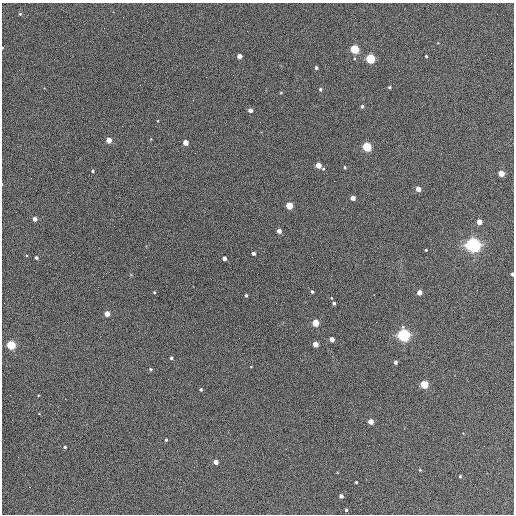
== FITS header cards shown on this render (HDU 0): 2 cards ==
NAXIS1  =                  512 / Axis length
NAXIS2  =                  512 / Axis length

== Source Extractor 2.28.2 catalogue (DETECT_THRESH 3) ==
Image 512 x 512 px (HDU 0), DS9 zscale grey, 1 PNG px = 1 image px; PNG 516 x 516 px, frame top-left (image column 1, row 512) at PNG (2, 3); no overlay
Background 406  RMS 22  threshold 64.8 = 3 sigma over >= 5 px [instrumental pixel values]
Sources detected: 62; all 62 listed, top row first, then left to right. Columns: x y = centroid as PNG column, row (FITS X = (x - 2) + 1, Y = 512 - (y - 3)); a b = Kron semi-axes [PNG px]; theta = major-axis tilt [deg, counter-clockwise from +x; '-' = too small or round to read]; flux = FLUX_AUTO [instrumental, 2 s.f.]
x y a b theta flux
20 14 4 4 - 1800
2 48 2 2 - 1100
354 49 4 4 - 120000
239 56 4 4 - 13000
426 56 3 3 - 1800
370 59 4 4 - 160000
316 68 3 3 - 3200
206 77 2 2 - 610
389 87 3 3 - 1900
320 89 4 4 - 2600
281 93 4 3 - 1400
362 106 4 4 - 2600
250 110 4 4 - 8700
158 121 3 3 - 1100
109 140 4 4 - 20000
185 143 4 4 - 17000
367 147 4 4 - 140000
318 165 4 4 - 27000
345 167 3 3 - 1800
93 171 3 3 - 2000
501 173 4 4 - 32000
418 189 4 4 - 16000
353 198 4 4 - 12000
289 205 4 4 - 54000
35 219 4 4 - 8900
479 222 4 4 - 20000
279 231 4 4 - 10000
473 245 5 5 - 780000
426 250 3 2 - 1500
253 253 3 3 - 4300
312 257 2 2 - 670
36 258 4 4 - 3100
224 258 4 4 - 6800
512 274 4 3 - 3700
154 292 4 3 - 1400
312 292 4 3 - 2100
419 292 4 4 - 14000
246 295 3 3 - 2500
276 303 2 2 - 660
334 303 3 3 - 3000
107 314 4 4 - 19000
316 323 4 4 - 50000
404 335 5 5 - 520000
332 339 4 4 - 14000
315 344 4 4 - 18000
11 345 4 4 - 120000
171 358 4 3 - 2600
395 362 4 3 - 4600
151 369 4 4 - 2100
424 384 4 4 - 84000
201 389 3 3 - 2500
65 399 2 2 - 710
371 421 4 4 - 21000
166 440 4 3 - 1800
65 447 3 3 - 1900
216 462 4 4 - 12000
420 470 5 3 - 1400
460 476 3 3 - 1600
356 482 3 3 - 1700
30 487 2 2 - 1700
341 496 4 4 - 6300
346 510 3 3 - 2200
At the frame edge (FLAGS 8, measured only in part): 2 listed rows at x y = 2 48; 512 274